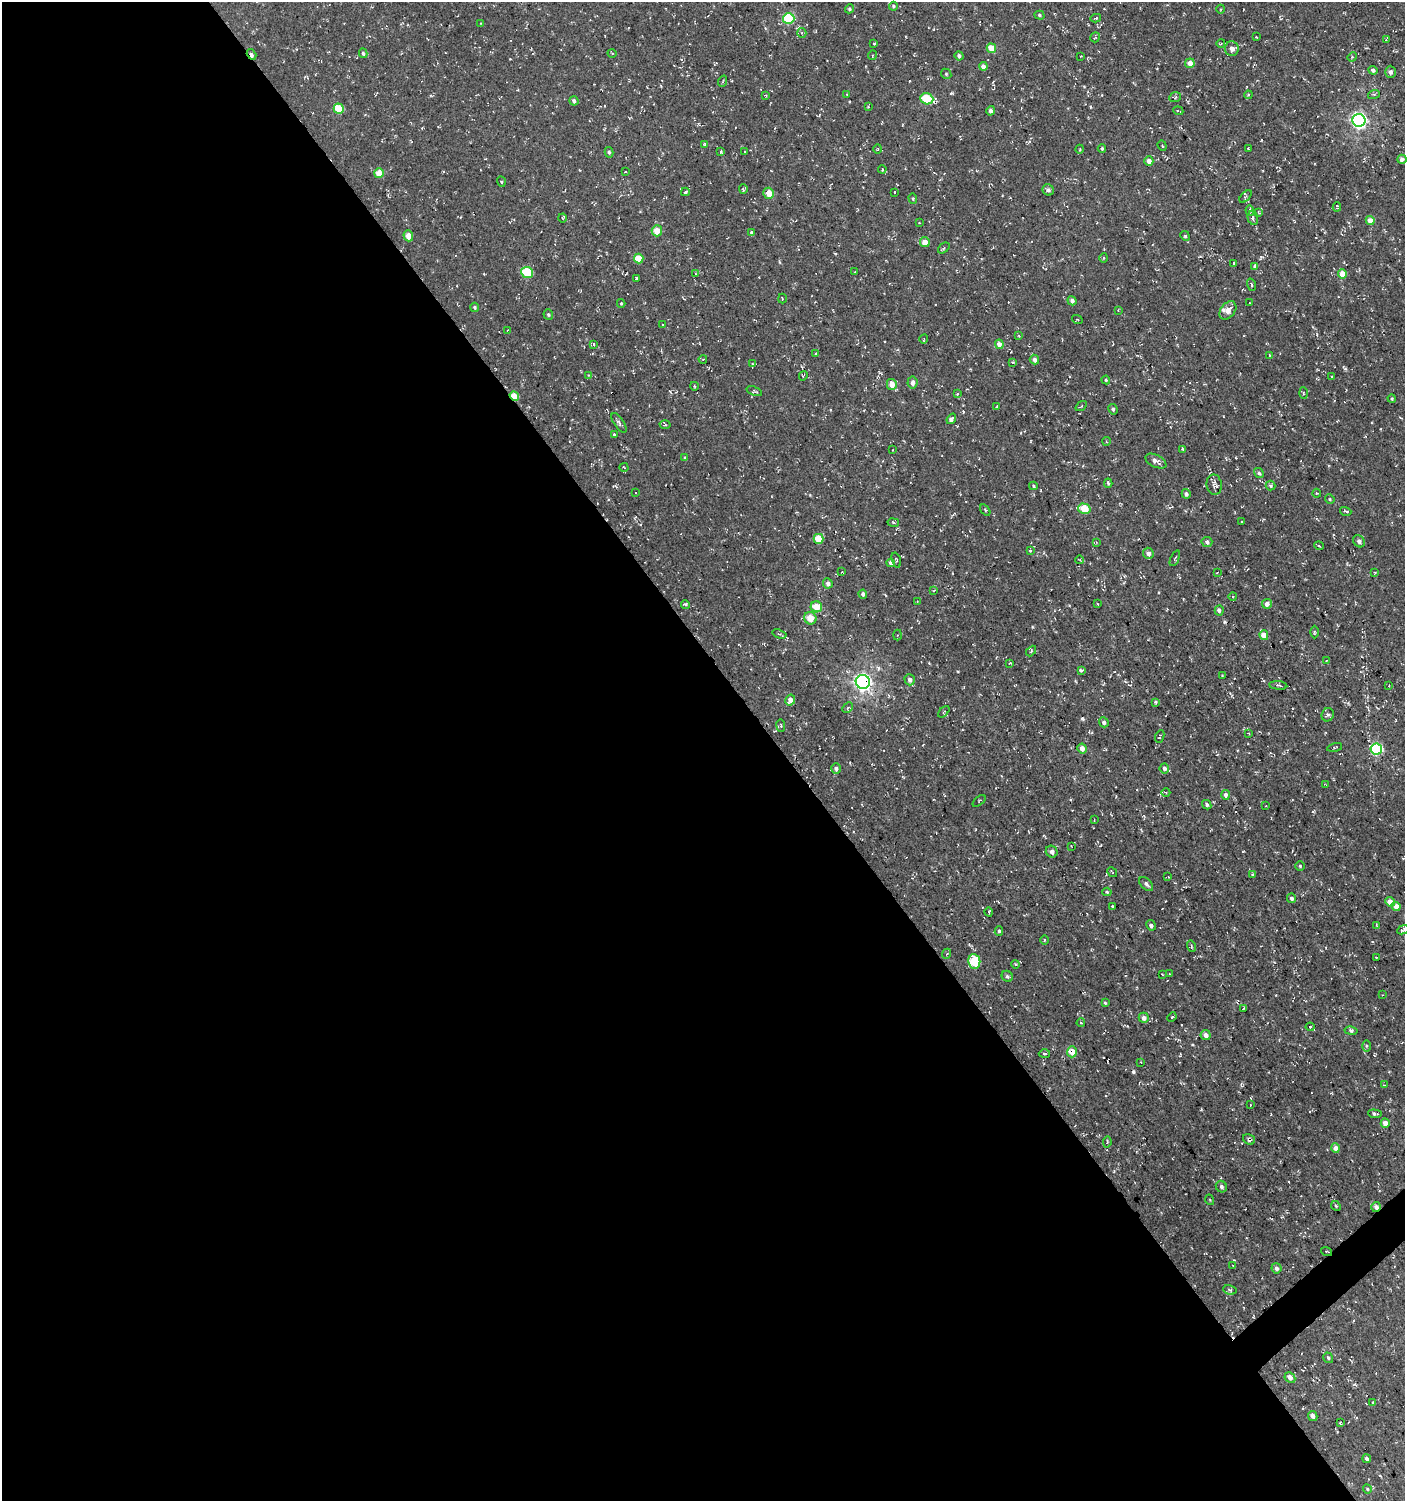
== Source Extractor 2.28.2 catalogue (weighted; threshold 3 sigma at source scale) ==
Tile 9 of 4 x 4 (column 1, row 3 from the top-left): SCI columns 203-1605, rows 1500-2998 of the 5951 x 5996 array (HDU 1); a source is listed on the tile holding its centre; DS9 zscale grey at full resolution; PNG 1407 x 1503 px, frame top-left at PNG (2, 2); each listed source drawn as its Kron ellipse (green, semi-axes under 4 px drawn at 4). Shown black and unused: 56% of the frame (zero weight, under 3 of 4 exposures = <1% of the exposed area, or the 3 px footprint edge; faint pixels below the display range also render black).
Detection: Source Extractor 2.28.2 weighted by HDU 2 'WHT'; one run over the whole footprint, this tile lists its part. Background -5.00e-04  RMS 0.0054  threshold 0.0242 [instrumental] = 3 sigma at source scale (4.5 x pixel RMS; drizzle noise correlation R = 1.50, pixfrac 1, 0.0396/0.0396 arcsec/px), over >= 5 px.
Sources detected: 285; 18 cosmic-ray / hot-pixel residue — neither listed nor drawn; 2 inside a brighter listed object's ellipse — not listed separately; the other 265 listed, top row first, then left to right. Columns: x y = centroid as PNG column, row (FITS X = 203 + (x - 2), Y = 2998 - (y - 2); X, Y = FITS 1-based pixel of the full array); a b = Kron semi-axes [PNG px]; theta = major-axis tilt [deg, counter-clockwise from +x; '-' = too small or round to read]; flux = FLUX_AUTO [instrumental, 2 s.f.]
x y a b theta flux
893 6 4 4 - 0.97
849 9 4 4 - 0.82
1221 9 4 3 - 0.41
1039 15 5 4 - 0.85
789 18 6 5 - 41
1096 18 5 4 - 0.58
481 23 4 3 - 0.37
802 33 5 4 - 0.83
1095 37 5 4 - 0.68
1256 37 3 2 - 0.49
1386 39 4 2 - 0.46
1221 43 4 3 - 0.45
874 44 3 3 - 0.4
991 48 5 4 - 7.8
1232 49 7 7 - 3.8
363 53 5 4 - 0.85
612 53 4 3 - 0.42
252 54 6 3 -57 2.1
872 55 5 3 - 0.49
959 56 4 4 - 1.4
1081 56 2 2 - 0.33
1352 57 5 4 - 0.72
1190 63 5 5 - 4.6
983 66 4 4 - 2.8
1373 70 4 4 - 1.4
1390 72 6 5 - 1.6
946 74 5 4 - 0.71
723 81 6 3 71 0.52
1374 94 6 4 18 0.67
766 95 3 2 - 0.39
847 95 4 3 - 0.47
1248 95 4 3 - 0.55
1175 97 6 5 - 0.93
927 99 6 5 - 20
574 101 5 4 - 1.2
868 106 4 3 - 0.5
339 109 5 5 - 14
991 111 5 4 - 1.8
1178 111 5 2 - 0.51
1359 120 6 6 - 150
705 145 4 3 - 0.71
1162 146 5 4 - 0.72
1102 148 4 3 - 0.9
1248 148 2 2 - 0.47
878 149 5 3 - 0.49
1080 149 4 3 - 0.43
744 151 3 3 - 1.1
609 152 5 4 - 0.92
720 152 3 3 - 0.72
1402 159 4 4 - 2.2
1149 161 5 4 - 2.9
882 169 4 3 - 0.59
626 172 3 2 - 0.52
379 173 5 4 - 6.7
501 182 5 4 - 0.75
743 189 5 3 - 0.7
1048 190 6 5 - 1.6
685 192 4 3 - 0.83
895 192 3 2 - 0.31
769 193 5 5 - 7.1
1246 196 7 4 45 0.96
913 198 5 4 - 0.66
1337 207 4 4 - 0.63
1250 211 5 4 - 1
1258 212 4 2 - 0.41
562 218 4 3 - 0.53
1253 218 7 5 -75 1.5
1370 220 4 4 - 4.6
919 223 2 2 - 0.36
657 231 5 5 - 7.1
751 232 4 3 - 0.72
408 236 5 4 - 5.3
1185 236 5 4 - 0.76
925 242 5 5 - 5.2
944 248 6 4 39 0.93
1104 258 4 3 - 0.52
639 259 5 4 - 9.3
1234 263 3 3 - 0.68
1255 266 4 3 - 1.5
527 272 6 5 - 28
855 272 2 2 - 0.44
696 274 3 3 - 0.42
1342 274 5 4 - 7.2
637 279 3 3 - 5.7
1252 285 6 4 -70 0.78
782 299 5 2 - 0.41
1072 301 5 4 - 1.9
621 303 4 3 - 0.54
1249 303 2 2 - 0.42
475 307 4 4 - 0.89
1118 310 3 3 - 0.37
1228 310 10 7 51 3.4
548 315 5 4 - 0.82
1077 319 5 3 - 0.46
663 325 4 2 - 0.38
508 330 3 3 - 0.39
1019 336 4 3 - 0.42
924 339 4 2 - 0.38
999 344 5 4 - 3.4
593 345 3 3 - 1
816 353 4 3 - 0.66
1269 355 4 2 - 0.34
703 359 4 3 - 0.37
1034 360 5 4 - 2.1
1012 362 3 3 - 0.53
753 364 4 2 - 0.38
588 375 4 4 - 0.54
803 376 5 3 - 0.44
1332 377 3 3 - 0.44
1106 380 4 4 - 0.64
912 383 6 5 - 2.3
892 384 5 5 - 5.4
694 386 4 3 - 0.43
754 391 8 4 -20 0.73
1303 393 6 4 -88 0.64
957 394 4 4 - 0.51
514 396 5 4 - 10
1392 399 4 3 - 0.63
997 406 3 3 - 0.42
1081 406 6 4 34 0.61
1113 409 5 4 - 1
951 419 5 4 - 2.5
619 423 11 5 -56 1.5
665 425 5 3 - 0.63
614 434 3 3 - 0.42
1106 441 4 2 - 0.41
1182 449 3 2 - 0.49
892 450 3 2 - 0.3
685 458 4 3 - 0.7
1156 461 11 6 -27 2.9
624 467 4 3 - 0.49
1259 473 5 4 - 0.96
1108 483 4 4 - 1
1214 485 10 7 -81 1.8
1271 485 5 5 - 0.94
1033 486 4 3 - 0.58
636 492 3 2 - 0.54
1317 493 4 4 - 0.59
1186 494 5 4 - 1.3
1330 499 5 4 - 0.66
1084 509 6 5 - 12
985 510 6 3 -55 0.65
1346 511 6 3 -18 0.76
1242 522 3 2 - 0.59
893 523 6 3 -9 0.76
819 539 5 5 - 13
1359 541 6 5 - 1.4
1096 542 4 4 - 0.53
1207 542 5 5 - 1.4
1319 546 5 3 - 0.49
1030 550 4 3 - 0.56
1148 553 6 5 - 2.4
1175 558 8 3 66 0.7
896 560 8 3 -73 0.68
1080 560 4 3 - 0.35
891 563 4 4 - 2.4
842 572 4 2 - 0.38
1375 572 4 3 - 0.67
1217 573 3 2 - 0.3
828 583 5 4 - 1.9
934 590 3 2 - 0.33
863 594 4 4 - 1.3
1233 597 4 3 - 0.56
917 602 4 2 - 0.36
685 604 4 4 - 0.93
1097 604 3 2 - 0.59
1267 604 5 5 - 2.5
816 607 6 5 - 9.8
1219 610 5 4 - 1.1
810 618 6 6 - 6.7
1314 632 6 4 -89 0.67
779 634 7 3 -18 0.74
897 635 5 3 - 0.58
1264 635 5 4 - 5.7
1031 651 6 4 47 0.74
1326 661 3 2 - 0.28
1010 663 3 2 - 0.37
1081 670 4 3 - 0.79
1222 675 3 2 - 0.33
910 680 5 5 - 2
863 682 7 7 - 200
1278 685 9 3 -4 0.92
1389 686 3 2 - 0.39
790 700 6 4 60 4
1156 702 4 3 - 0.65
848 708 6 3 45 0.69
944 712 7 2 45 0.55
1328 715 7 6 - 1.2
1104 722 5 4 - 1.3
781 726 6 4 -82 0.84
1249 733 4 3 - 0.41
1160 737 6 3 66 0.66
1335 747 8 3 13 0.63
1082 748 5 4 - 3.6
1376 749 6 5 - 57
1164 768 5 4 - 1.6
836 769 5 5 - 1.6
1326 785 4 3 - 0.43
1166 792 4 3 - 0.52
1225 795 5 4 - 1.9
979 801 8 3 40 0.61
1207 805 5 4 - 1.1
1266 806 2 2 - 0.45
1094 820 3 2 - 0.35
1071 846 3 2 - 0.32
1052 852 6 5 - 2.2
1300 866 4 4 - 0.58
1112 872 5 3 - 0.39
1252 874 3 3 - 3.8
1168 877 4 3 - 0.52
1146 884 8 5 -45 1.5
1107 892 5 4 - 0.73
1292 898 5 4 - 1.6
1390 902 5 4 - 4.6
1112 906 3 3 - 1.4
1396 906 4 4 - 4.6
989 912 4 3 - 0.45
1151 925 5 4 - 1.5
1377 926 4 2 - 0.64
1403 930 6 3 24 0.87
999 931 5 3 - 0.87
1044 940 4 3 - 0.56
1191 946 6 4 -74 0.75
946 954 5 3 - 0.54
1376 957 3 3 - 0.8
974 961 7 6 - 18
1015 964 4 3 - 0.49
1162 974 3 2 - 0.44
1170 974 3 3 - 0.51
1007 976 6 5 - 1.2
1382 995 3 2 - 0.31
1105 1003 4 3 - 0.64
1244 1008 4 2 - 0.37
1172 1017 5 3 - 0.55
1144 1018 5 5 - 3
1081 1023 4 2 - 0.35
1310 1027 4 4 - 0.71
1351 1031 6 4 -10 1
1206 1035 5 5 - 3
1366 1046 6 4 -89 0.61
1072 1052 5 5 - 6.2
1044 1054 6 4 -3 0.85
1141 1062 3 3 - 0.36
1384 1085 3 3 - 0.58
1250 1105 3 2 - 0.42
1375 1114 7 3 -5 1.1
1385 1123 4 4 - 3.4
1249 1139 6 5 - 1.3
1107 1142 6 4 80 0.7
1335 1148 4 4 - 3.8
1221 1187 6 5 - 1.3
1210 1200 5 3 - 0.41
1336 1206 5 4 - 0.68
1376 1207 5 5 - 1.9
1327 1251 6 2 -19 0.38
1233 1265 4 3 - 0.47
1276 1268 5 5 - 1.5
1230 1290 7 4 -11 1.1
1328 1358 5 4 - 0.88
1290 1377 6 5 - 2.9
1373 1403 4 3 - 0.59
1313 1416 5 4 - 2.3
1340 1423 3 2 - 0.82
1367 1459 4 3 - 1.3
1367 1489 4 4 - 0.61
Overlapping masked pixels (flux is a lower limit): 10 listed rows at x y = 252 54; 927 99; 514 396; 1084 509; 863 682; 1376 749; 1072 1052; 1249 1139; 1376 1207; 1327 1251
Isophote crosses this tile's border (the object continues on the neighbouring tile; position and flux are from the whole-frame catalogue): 3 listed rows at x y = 893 6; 849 9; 1403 930